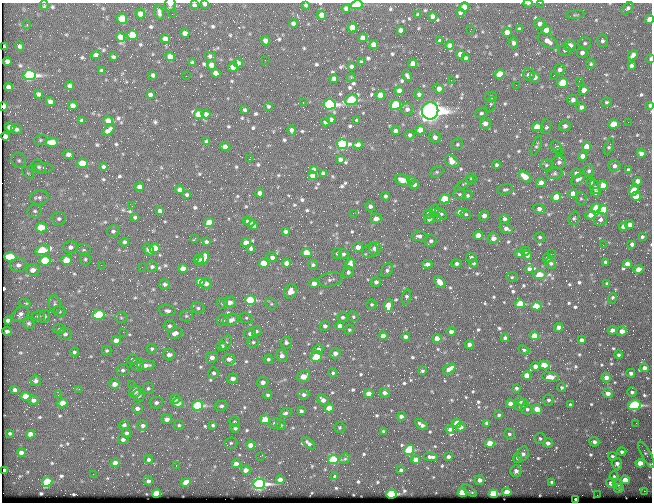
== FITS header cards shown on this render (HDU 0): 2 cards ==
NAXIS1  =                  650 / Width of table row in bytes
NAXIS2  =                  500 / Number of rows in table

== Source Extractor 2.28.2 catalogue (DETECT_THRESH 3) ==
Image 650 x 500 px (HDU 0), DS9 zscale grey, 1 PNG px = 1 image px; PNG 654 x 504 px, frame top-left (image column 1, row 500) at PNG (2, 3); each listed source drawn as its Kron ellipse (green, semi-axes under 4 px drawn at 4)
Background 361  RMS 1.4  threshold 4.3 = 3 sigma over >= 5 px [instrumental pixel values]
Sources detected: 782; of the 782, the 500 brightest by FLUX_AUTO listed and drawn (282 fainter detections omitted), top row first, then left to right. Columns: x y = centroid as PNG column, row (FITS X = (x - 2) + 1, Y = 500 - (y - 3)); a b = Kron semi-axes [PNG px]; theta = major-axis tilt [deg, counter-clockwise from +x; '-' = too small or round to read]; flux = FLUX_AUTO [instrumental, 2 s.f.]
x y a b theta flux
528 3 5 2 - 350
540 3 2 2 - 350
170 4 7 5 80 340
205 4 4 3 - 250
44 5 4 3 - 170
194 5 4 4 - 200
306 5 3 3 - 150
357 5 6 4 13 4800
464 7 4 4 - 1200
346 8 4 4 - 330
627 8 7 4 44 280
159 12 7 3 -83 350
460 13 4 3 - 230
140 14 5 4 - 630
172 14 2 2 - 440
322 15 4 4 - 780
418 15 3 3 - 190
575 15 9 4 5 160
432 16 4 4 - 400
122 19 5 5 - 3100
649 19 4 4 - 870
293 23 4 4 - 300
540 23 6 5 - 430
27 24 2 2 - 160
352 28 4 4 - 1200
471 29 2 2 - 160
519 29 4 4 - 220
400 30 4 3 - 290
546 30 4 4 - 1500
507 32 4 4 - 730
185 33 4 4 - 550
132 35 5 5 - 2400
120 37 5 4 - 850
363 38 4 4 - 550
165 39 4 4 - 620
440 40 3 3 - 160
265 41 5 4 - 430
548 41 11 6 -32 680
602 41 6 5 - 220
513 43 5 4 - 290
585 43 6 6 - 210
374 44 4 4 - 800
450 45 4 4 - 460
19 46 4 3 - 170
570 46 6 5 - 730
3 47 4 3 - 390
565 50 6 5 - 190
582 53 5 5 - 380
460 54 4 4 - 800
96 55 4 4 - 260
633 55 6 4 47 510
210 56 6 3 -16 240
113 57 4 3 - 160
170 57 5 4 - 730
466 58 4 3 - 190
650 59 3 2 - 170
265 60 2 2 - 210
7 61 4 4 - 380
192 62 4 3 - 170
361 62 3 3 - 170
238 63 4 4 - 330
413 64 4 4 - 790
591 64 5 4 - 160
211 65 4 4 - 710
631 66 4 4 - 310
233 67 5 4 - 770
351 67 4 4 - 310
560 70 5 5 - 370
101 71 4 3 - 250
216 73 4 4 - 670
500 74 5 4 - 2800
30 75 6 5 - 25000
153 75 4 4 - 230
529 75 6 5 - 550
186 76 2 2 - 220
407 76 6 4 -54 230
553 76 3 2 - 150
535 77 5 5 - 450
351 78 4 4 - 150
334 79 4 4 - 460
451 80 2 2 - 1000
579 81 3 2 - 180
563 83 5 5 - 4600
516 85 2 2 - 300
70 86 4 4 - 310
9 87 4 4 - 430
439 89 6 4 -36 670
584 90 5 4 - 820
399 91 4 4 - 600
38 94 4 3 - 250
419 94 5 4 - 220
150 95 4 3 - 260
380 95 5 4 - 1100
491 97 6 5 - 210
351 100 6 5 - 8800
573 100 5 5 - 470
50 102 4 4 - 410
606 102 5 4 - 160
303 103 3 2 - 830
330 104 6 5 - 21000
491 104 8 5 71 210
73 105 5 4 - 370
396 105 5 5 - 11000
650 105 3 3 - 200
3 106 4 3 - 2500
268 106 3 3 - 150
581 107 5 4 - 350
407 109 6 6 - 330
245 110 3 3 - 170
430 111 9 8 - 110000
481 113 6 5 - 220
199 114 5 4 - 1800
206 114 4 4 - 360
331 120 4 4 - 450
357 120 4 3 - 210
82 121 4 3 - 280
108 121 4 4 - 600
325 122 4 4 - 340
628 122 2 2 - 340
485 124 5 5 - 600
613 124 5 4 - 1700
546 126 7 5 -87 230
565 126 6 5 - 310
10 127 5 4 - 430
537 127 5 4 - 1400
17 129 5 5 - 240
108 130 7 4 40 490
291 130 5 3 - 280
420 130 4 4 - 1300
396 131 4 4 - 380
410 135 5 5 - 240
5 136 4 4 - 380
435 137 6 5 - 380
40 140 6 5 - 160
207 141 4 4 - 290
52 142 6 4 -2 1800
342 144 5 5 - 19000
457 144 6 6 - 180
358 145 4 4 - 670
536 146 11 4 67 200
609 146 9 4 67 170
225 147 4 4 - 570
557 147 7 5 -63 360
587 147 4 4 - 1400
559 152 2 2 - 380
641 153 4 4 - 460
69 155 5 4 - 370
582 156 4 4 - 640
249 159 3 2 - 1400
340 159 4 4 - 380
19 160 8 7 - 310
452 161 7 5 -39 1300
559 162 7 6 - 320
82 163 5 4 - 3300
496 165 4 4 - 190
546 165 6 5 - 200
614 166 6 5 - 380
39 167 7 6 - 250
103 167 4 4 - 200
44 168 10 5 -2 270
313 170 4 4 - 270
628 170 4 3 - 160
589 171 6 5 - 210
437 172 7 5 26 190
28 173 7 4 -44 170
323 173 4 4 - 290
554 173 8 5 16 210
576 173 5 5 - 310
313 176 4 4 - 930
525 177 7 5 -37 1500
471 179 5 5 - 160
579 179 8 4 36 340
402 180 8 5 -21 1200
411 180 3 3 - 170
638 181 4 4 - 560
591 182 5 4 - 200
464 183 11 4 33 190
541 183 5 4 - 650
414 184 5 4 - 610
603 185 4 4 - 1200
140 187 4 4 - 670
595 187 7 4 -70 590
505 189 8 5 12 190
180 190 4 4 - 400
633 190 5 4 - 2100
596 192 5 4 - 360
260 193 4 4 - 610
573 193 4 4 - 690
459 194 6 5 - 170
187 195 3 3 - 190
468 195 5 4 - 180
385 196 4 4 - 220
636 196 5 4 - 2400
39 197 9 7 10 380
556 197 5 4 - 2000
445 199 5 4 - 3400
581 199 6 5 - 180
132 206 2 2 - 200
370 206 5 5 - 280
596 208 5 4 - 2200
539 209 6 5 - 430
434 210 5 5 - 200
603 210 5 4 - 2400
35 211 7 6 - 290
160 211 4 4 - 370
460 212 4 4 - 780
353 213 2 2 - 230
428 214 5 5 - 350
441 214 7 4 -38 180
466 214 5 4 - 170
590 215 5 4 - 580
484 216 5 4 - 690
135 217 4 3 - 160
438 218 3 2 - 190
574 218 7 5 70 190
59 219 7 6 - 280
376 219 5 5 - 750
429 219 5 5 - 320
504 219 5 4 - 300
600 219 7 6 - 350
246 221 4 3 - 250
209 222 5 4 - 1600
250 222 5 4 - 320
253 225 5 4 - 260
630 225 4 4 - 480
624 226 4 4 - 710
41 227 5 5 - 2600
506 228 7 4 -28 430
113 231 6 6 - 270
286 231 4 3 - 310
478 235 4 4 - 1000
419 236 7 5 1 360
540 237 5 5 - 190
642 237 4 3 - 180
195 238 3 2 - 320
493 238 6 5 - 710
431 241 6 5 - 290
124 242 5 4 - 240
206 242 4 4 - 190
246 243 5 4 - 950
632 244 4 4 - 370
603 245 2 2 - 460
70 247 7 6 - 430
358 247 5 5 - 800
155 248 5 4 - 2400
251 248 4 4 - 240
149 249 6 4 -52 530
375 249 6 6 - 730
42 250 7 5 14 6500
84 250 7 5 -16 220
370 251 8 6 39 390
525 251 5 4 - 260
307 253 5 4 - 1800
337 253 5 4 - 150
343 254 5 5 - 240
520 254 4 4 - 630
551 254 2 2 - 1100
527 255 5 4 - 400
10 257 6 4 -2 3400
272 257 5 5 - 350
471 257 5 5 - 260
547 258 4 4 - 270
85 259 6 5 - 190
203 259 7 4 57 1700
67 260 5 4 - 1700
198 260 5 4 - 290
45 261 5 5 - 4500
605 262 3 3 - 170
264 263 5 4 - 2000
287 263 4 4 - 770
456 263 5 4 - 280
474 263 5 4 - 190
551 263 5 5 - 250
350 264 6 5 - 1100
427 264 5 4 - 400
627 264 4 4 - 790
18 265 8 7 - 520
101 265 2 2 - 350
313 265 5 4 - 210
142 267 2 2 - 220
152 267 6 5 - 260
183 269 5 4 - 1400
529 269 4 4 - 340
638 269 5 4 - 1100
33 270 7 6 - 690
387 270 7 5 59 300
348 272 6 5 - 280
540 275 7 4 1 2200
512 277 5 4 - 160
330 280 12 7 11 410
200 281 5 4 - 870
376 282 5 5 - 340
440 282 7 4 -51 890
314 283 5 4 - 630
165 284 5 5 - 280
206 284 6 5 - 510
607 284 3 3 - 160
290 291 7 6 - 850
406 297 8 4 78 270
612 298 5 3 - 250
250 300 5 4 - 8100
230 302 6 5 - 750
25 303 6 3 -8 230
222 303 5 5 - 150
55 304 9 6 -81 340
271 304 6 5 - 180
372 304 5 5 - 160
520 304 5 4 - 4100
388 305 6 4 86 1400
536 306 5 4 - 2700
198 308 6 5 - 220
59 311 6 5 - 160
167 311 8 5 -7 330
20 314 9 6 40 390
99 315 6 5 - 5000
38 316 6 4 0 160
44 316 6 5 - 240
186 316 6 5 - 190
343 317 5 5 - 230
353 317 6 5 - 160
121 318 6 5 - 170
246 318 6 5 - 170
8 320 4 4 - 430
223 320 6 5 - 250
231 320 8 6 24 520
29 323 6 5 - 220
170 326 6 5 - 270
325 326 5 5 - 310
340 326 4 4 - 570
559 327 4 4 - 590
59 329 6 4 1 160
350 329 5 4 - 180
612 330 4 4 - 480
7 331 5 3 - 260
256 331 5 5 - 220
622 331 5 5 - 860
123 332 2 2 - 410
451 332 4 4 - 420
175 333 7 5 19 560
65 334 6 6 - 300
250 334 6 5 - 300
383 336 4 4 - 890
534 336 4 4 - 2900
406 337 4 4 - 480
437 338 4 4 - 1200
505 338 4 4 - 220
581 340 4 4 - 400
116 341 5 4 - 800
226 342 7 5 62 220
253 342 5 5 - 200
286 342 6 5 - 310
469 345 4 4 - 570
221 346 5 5 - 560
152 349 5 4 - 180
318 349 5 4 - 400
107 350 5 4 - 150
524 350 6 4 -27 190
74 352 4 4 - 160
335 353 5 5 - 500
169 355 6 5 - 530
619 355 4 4 - 180
282 356 6 5 - 490
212 357 6 5 - 520
316 357 6 5 - 3800
229 359 6 5 - 500
268 359 5 4 - 210
132 360 5 5 - 240
137 365 7 6 - 260
146 365 9 5 4 610
544 365 6 4 -13 1600
535 366 4 4 - 580
644 368 4 4 - 560
449 369 7 4 36 800
123 370 6 5 - 260
422 371 4 3 - 150
213 373 5 5 - 260
333 373 4 4 - 170
631 373 4 4 - 350
304 376 6 5 - 1600
527 376 4 4 - 1500
550 377 8 5 -6 710
233 378 5 5 - 520
606 378 5 4 - 600
36 381 5 5 - 300
263 382 6 5 - 480
115 384 5 4 - 720
131 385 3 2 - 180
562 387 5 4 - 180
148 388 5 5 - 210
516 388 4 3 - 220
79 389 3 2 - 150
15 390 4 4 - 300
135 391 6 5 - 620
632 392 5 4 - 250
385 393 5 5 - 370
608 393 5 4 - 570
369 394 4 4 - 1000
58 395 2 2 - 270
138 395 6 5 - 430
268 395 4 4 - 240
304 395 5 5 - 330
25 396 5 4 - 1400
175 399 5 4 - 430
33 400 5 4 - 350
323 400 6 4 -38 580
548 400 5 5 - 250
520 401 4 4 - 270
62 403 5 4 - 1300
156 403 6 6 - 330
178 403 5 5 - 950
510 404 4 4 - 550
522 405 7 5 30 360
570 405 4 3 - 170
634 405 6 4 12 16000
197 406 5 5 - 11000
221 406 6 5 - 240
137 408 5 5 - 370
329 408 4 4 - 1400
527 409 6 5 - 250
537 409 5 4 - 1100
301 411 4 4 - 280
285 413 6 4 20 260
499 415 3 3 - 240
401 416 4 3 - 340
167 419 5 5 - 500
265 420 5 4 - 2800
235 422 5 5 - 160
275 423 6 5 - 300
457 423 4 4 - 2000
487 423 4 4 - 320
636 423 2 2 - 170
124 425 5 4 - 250
179 425 5 5 - 170
213 425 4 4 - 180
281 425 5 5 - 200
421 425 7 3 -35 340
143 426 5 5 - 320
460 427 5 4 - 530
235 428 5 4 - 260
340 428 5 5 - 150
450 429 4 4 - 280
383 431 3 3 - 170
10 433 4 3 - 160
126 433 5 4 - 270
30 434 4 4 - 690
509 434 5 5 - 210
540 439 6 5 - 210
123 440 5 4 - 290
594 442 5 4 - 350
231 443 6 5 - 220
309 443 8 4 -40 360
490 443 4 4 - 1800
548 443 5 4 - 420
251 445 4 4 - 1100
409 450 5 4 - 5700
21 452 4 4 - 560
622 452 4 4 - 300
523 454 7 5 77 390
646 455 15 4 -61 400
260 456 2 2 - 650
612 456 4 4 - 190
431 457 7 4 -6 390
449 457 4 3 - 340
517 458 5 4 - 260
345 459 6 4 41 150
149 460 4 4 - 240
333 460 5 4 - 8000
416 460 4 4 - 1200
115 463 4 4 - 740
640 463 4 4 - 1300
236 464 4 4 - 750
617 464 6 5 - 460
176 466 3 2 - 220
4 470 4 3 - 700
246 470 5 4 - 570
401 470 4 3 - 240
516 471 6 5 - 440
93 474 2 2 - 260
614 476 5 4 - 160
335 477 4 3 - 320
280 480 4 4 - 720
479 480 5 4 - 550
625 480 4 4 - 1800
148 481 5 4 - 330
47 482 5 5 - 3900
186 482 5 4 - 1200
552 482 4 4 - 210
611 483 5 5 - 520
259 484 6 5 - 31000
618 484 5 5 - 320
619 489 5 4 - 180
469 490 8 3 -39 210
644 491 2 2 - 1700
462 492 4 4 - 5100
507 492 5 4 - 1600
156 493 5 4 - 3000
391 494 5 4 - 12000
493 494 5 4 - 7200
597 495 2 2 - 310
576 500 3 3 - 870
At the frame edge (FLAGS 8, measured only in part): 13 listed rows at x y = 528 3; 540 3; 170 4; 205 4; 44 5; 194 5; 357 5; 649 19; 3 47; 650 59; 650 105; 3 106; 640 463
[282 fainter detections neither listed nor drawn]